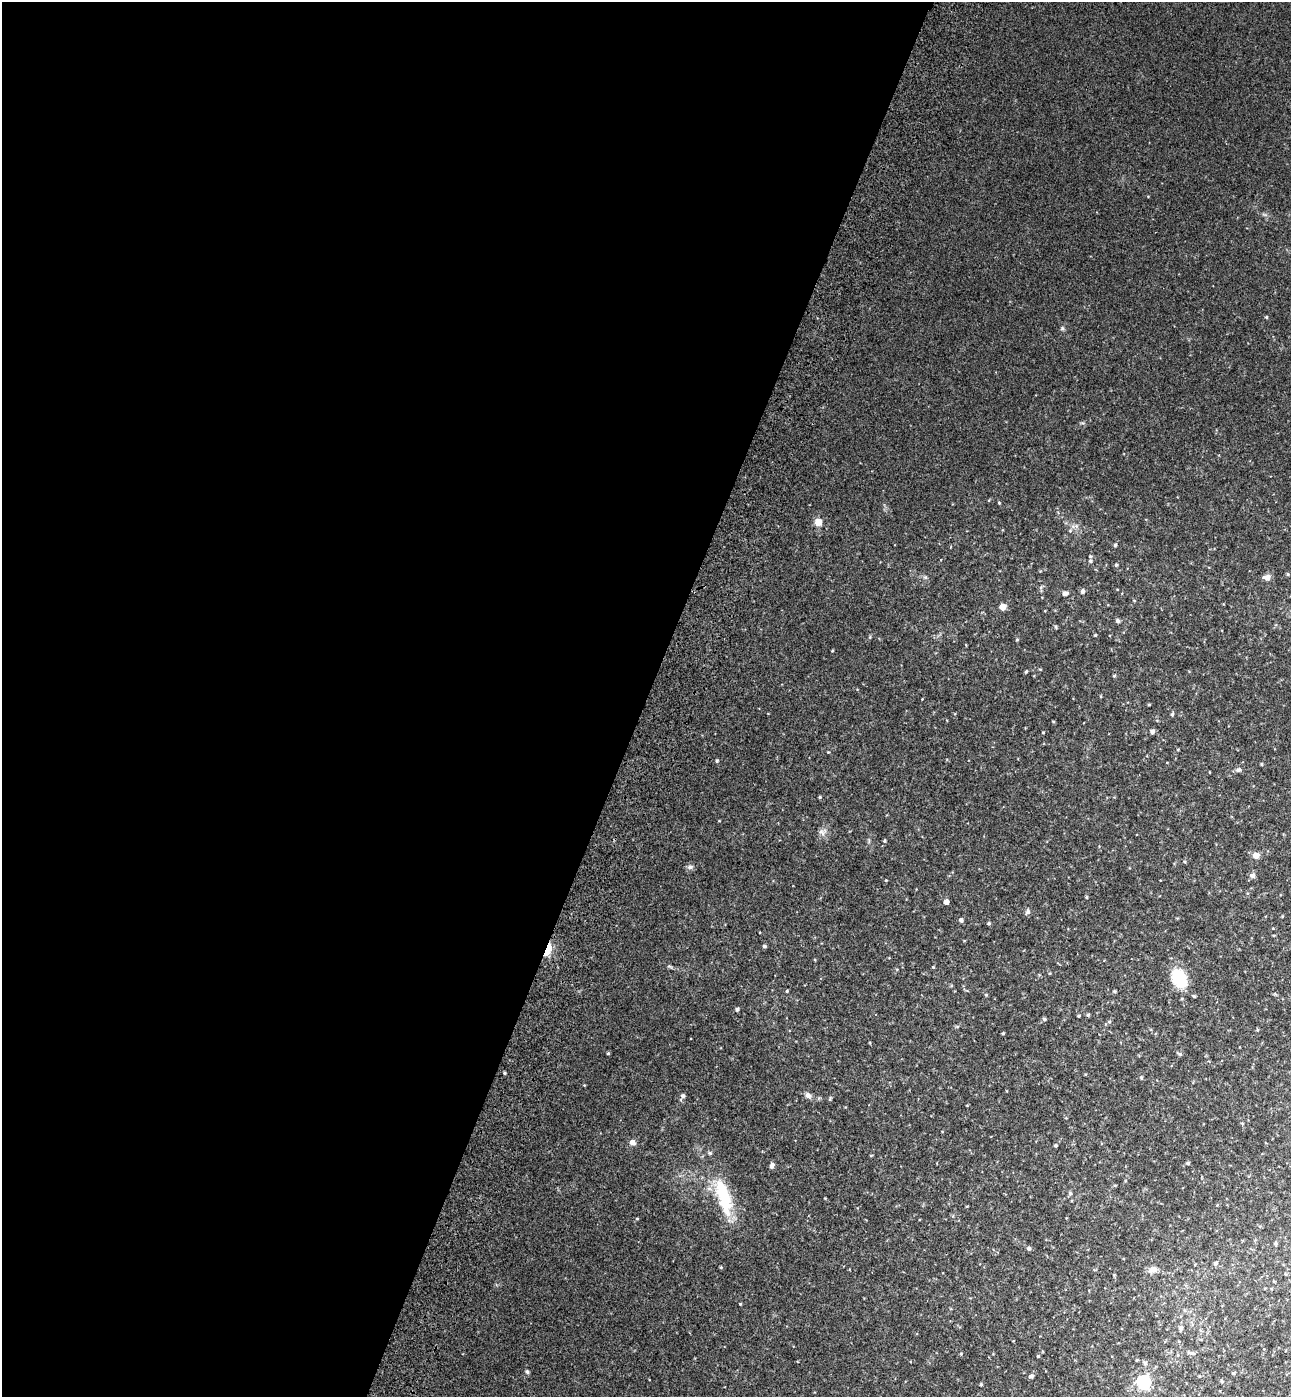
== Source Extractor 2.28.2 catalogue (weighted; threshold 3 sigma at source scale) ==
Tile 5 of 4 x 4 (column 1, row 2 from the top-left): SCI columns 392-1680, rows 2853-4247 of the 5802 x 5712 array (HDU 1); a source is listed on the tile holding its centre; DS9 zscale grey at full resolution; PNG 1293 x 1399 px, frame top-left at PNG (2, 2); no overlay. Shown black and unused: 50% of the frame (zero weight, under 3 of 4 exposures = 6% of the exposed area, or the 3 px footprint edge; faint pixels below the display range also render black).
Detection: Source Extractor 2.28.2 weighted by HDU 2 'WHT'; one run over the whole footprint, this tile lists its part. Background 0.0388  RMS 0.0065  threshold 0.0294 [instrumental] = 3 sigma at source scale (4.5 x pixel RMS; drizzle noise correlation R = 1.50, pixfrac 1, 0.05/0.05 arcsec/px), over >= 5 px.
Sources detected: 102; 2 inside a brighter listed object's ellipse — not listed separately; the other 100 listed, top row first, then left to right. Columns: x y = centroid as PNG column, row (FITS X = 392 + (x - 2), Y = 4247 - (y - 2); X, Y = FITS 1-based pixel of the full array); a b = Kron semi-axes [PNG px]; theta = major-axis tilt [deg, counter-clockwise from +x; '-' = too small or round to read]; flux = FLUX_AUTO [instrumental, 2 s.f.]
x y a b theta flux
1266 317 4 4 - 0.63
1062 328 6 5 - 1
999 503 3 3 - 0.53
818 522 8 8 - 4.8
1076 526 6 5 - 1.3
1070 531 6 4 1 0.81
1115 545 4 4 - 1.1
1090 556 4 4 - 0.72
1090 561 4 4 - 0.8
1116 565 4 3 - 0.88
1288 574 4 3 - 0.75
925 577 6 4 -18 1
1267 577 8 6 2 3.6
1082 591 5 4 - 1.8
1065 593 8 6 5 1.7
1003 607 6 5 - 5
1117 621 5 5 - 1.4
1055 627 4 4 - 0.85
1095 635 3 3 - 0.79
1017 639 4 4 - 0.67
832 651 4 2 - 0.46
1026 672 4 3 - 0.67
1114 676 4 4 - 0.66
1101 696 5 3 - 0.51
1149 704 4 3 - 0.56
1172 714 5 4 - 0.9
1053 722 4 3 - 0.58
1152 731 5 5 - 2.2
828 752 3 3 - 0.44
717 761 4 4 - 0.92
1261 764 4 3 - 0.65
1238 770 8 6 17 1.9
820 797 3 3 - 0.73
822 832 11 6 -44 2.4
884 841 4 4 - 0.68
1256 855 5 5 - 6.5
1184 862 4 4 - 0.74
690 867 8 6 12 1.8
1252 875 7 6 - 2.3
886 880 4 3 - 0.64
1086 897 4 3 - 0.69
946 902 4 4 - 4.2
1027 912 8 6 56 1.5
961 920 4 4 - 1.8
988 923 4 4 - 0.9
764 946 5 4 - 0.86
548 950 14 6 68 16
669 966 8 3 -19 1
933 967 3 3 - 0.63
1179 978 22 15 -62 23
787 991 3 3 - 0.64
1114 991 3 3 - 0.89
986 995 4 4 - 0.63
1194 996 4 3 - 0.92
737 1009 4 4 - 1.3
1088 1015 4 4 - 1.1
1079 1016 3 3 - 0.69
1044 1019 5 4 - 1.2
1109 1022 6 4 0 0.71
1003 1033 4 3 - 0.69
608 1053 4 4 - 0.65
1180 1054 6 5 - 1.2
504 1073 4 3 - 0.78
1141 1078 5 4 - 0.83
584 1085 3 3 - 0.45
808 1095 7 6 - 2.6
683 1096 6 5 - 1.5
830 1099 6 3 46 0.67
1242 1123 5 3 - 0.55
632 1142 8 7 - 2.7
1056 1145 3 3 - 1.1
871 1156 4 3 - 0.52
1187 1163 5 4 - 0.89
772 1165 7 5 71 1.9
1070 1193 6 5 - 1.1
724 1196 49 17 -72 31
1217 1205 3 3 - 0.44
637 1219 4 3 - 0.5
1276 1243 5 5 - 0.94
1029 1248 5 4 - 1.5
1215 1263 5 5 - 1.5
1195 1264 4 3 - 0.47
721 1267 3 3 - 0.57
1153 1270 14 8 10 3.4
1114 1275 4 3 - 0.54
740 1304 3 3 - 0.52
1181 1328 8 5 82 1.8
1188 1352 7 4 -19 1.2
961 1354 5 3 - 0.59
1178 1355 5 3 - 0.58
1038 1356 4 4 - 0.68
1137 1360 3 3 - 0.59
1145 1363 6 5 - 1.4
527 1372 6 4 -62 1
1233 1373 4 4 - 0.78
1031 1376 6 5 - 1.4
1200 1376 4 3 - 0.48
1222 1381 7 3 -37 0.75
1143 1382 6 6 - 130
981 1384 4 4 - 0.66
Overlapping masked pixels (flux is a lower limit): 1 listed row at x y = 548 950